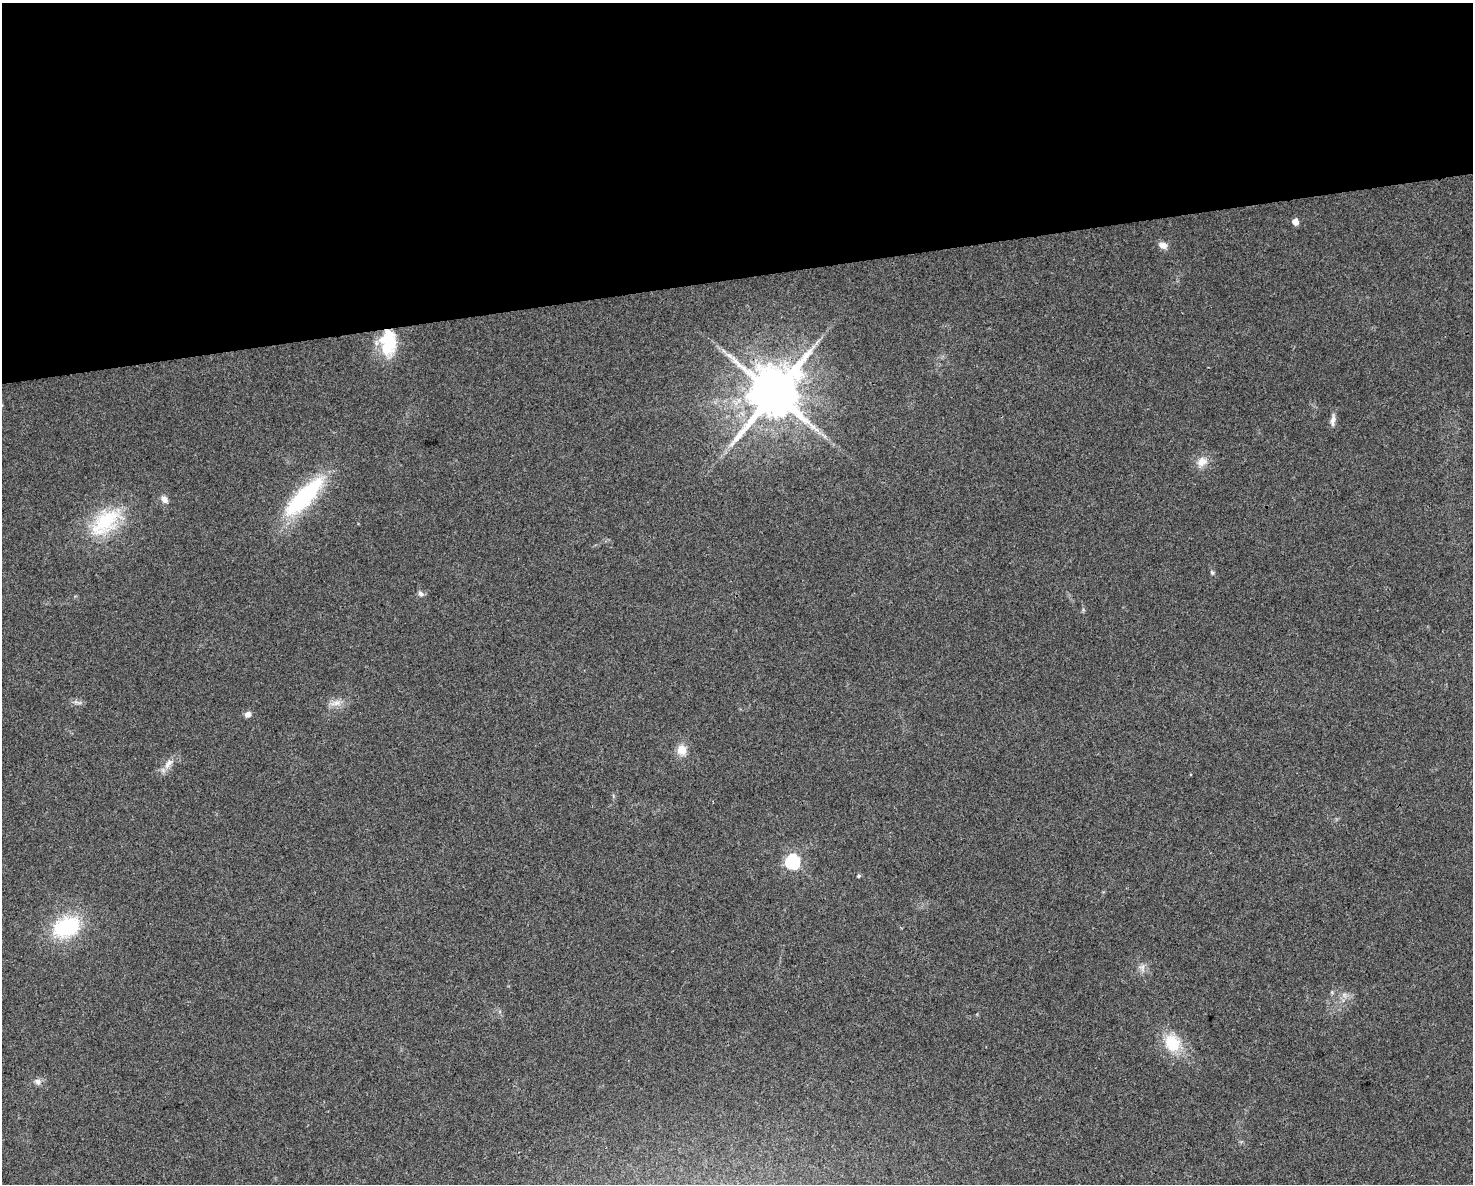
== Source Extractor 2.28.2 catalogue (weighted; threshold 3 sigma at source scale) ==
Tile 2 of 3 x 4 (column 2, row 1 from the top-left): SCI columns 1490-2960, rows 3549-4730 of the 4494 x 4730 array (HDU 1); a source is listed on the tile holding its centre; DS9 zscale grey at full resolution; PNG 1475 x 1186 px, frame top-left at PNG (2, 3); no overlay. Shown black and unused: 23% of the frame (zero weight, under 3 of 4 exposures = <1% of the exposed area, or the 3 px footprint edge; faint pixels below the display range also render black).
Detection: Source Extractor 2.28.2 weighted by HDU 2 'WHT'; one run over the whole footprint, this tile lists its part. Background 0.0315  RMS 0.004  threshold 0.018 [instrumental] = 3 sigma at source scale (4.5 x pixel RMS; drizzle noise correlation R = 1.50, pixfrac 1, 0.0396/0.0396 arcsec/px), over >= 5 px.
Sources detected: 23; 1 inside a brighter object's white glare — not listed; the other 22 listed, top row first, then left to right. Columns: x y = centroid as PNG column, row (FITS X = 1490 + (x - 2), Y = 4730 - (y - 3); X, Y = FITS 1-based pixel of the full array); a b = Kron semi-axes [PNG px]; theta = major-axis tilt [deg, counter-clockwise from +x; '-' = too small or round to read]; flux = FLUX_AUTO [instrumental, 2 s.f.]
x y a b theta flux
1295 222 5 5 - 4.9
1163 245 10 7 -21 2.6
387 347 23 20 37 14
774 393 15 14 - 2600
1333 420 16 6 83 2.2
1202 462 15 12 26 4.2
303 497 53 16 46 45
164 499 8 6 -53 2.5
105 522 46 26 42 27
1212 573 7 5 -62 0.71
421 594 8 7 - 1.4
336 703 17 7 9 3.1
248 714 7 6 - 2
682 750 13 11 -80 4.6
168 764 18 7 53 3.3
793 862 7 6 - 69
859 876 5 4 - 0.62
66 927 33 23 20 30
1142 967 8 8 - 1.9
1344 995 8 6 -46 1.5
1172 1043 23 19 -59 13
38 1082 9 8 - 1.8
Overlapping masked pixels (flux is a lower limit): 1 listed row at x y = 774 393